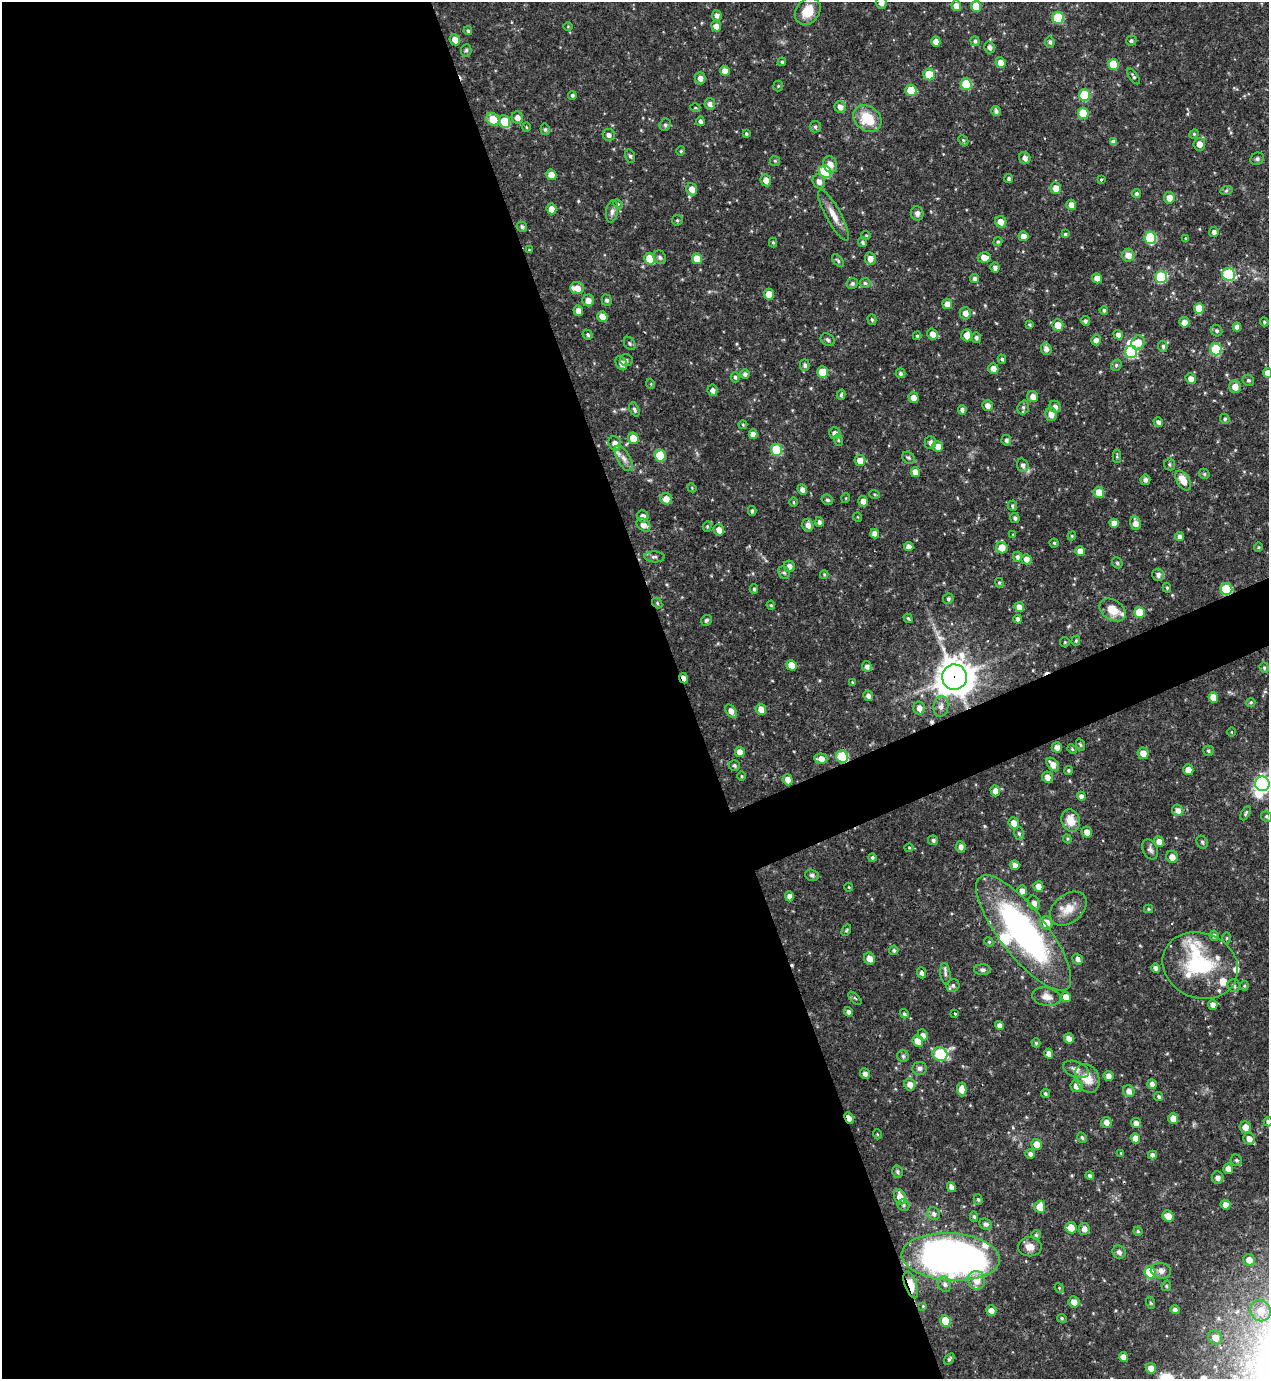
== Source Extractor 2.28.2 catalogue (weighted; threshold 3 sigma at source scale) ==
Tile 9 of 4 x 4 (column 1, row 3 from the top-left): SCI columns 150-1416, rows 1379-2755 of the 5497 x 5510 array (HDU 1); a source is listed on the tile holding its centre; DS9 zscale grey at full resolution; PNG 1271 x 1381 px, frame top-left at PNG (2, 2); each listed source drawn as its Kron ellipse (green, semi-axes under 4 px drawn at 4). Shown black and unused: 56% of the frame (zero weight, under 3 of 4 exposures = <1% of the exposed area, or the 3 px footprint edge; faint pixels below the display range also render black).
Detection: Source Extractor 2.28.2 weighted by HDU 2 'WHT'; one run over the whole footprint, this tile lists its part. Background 0.0571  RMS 0.0033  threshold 0.0148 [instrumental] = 3 sigma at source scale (4.5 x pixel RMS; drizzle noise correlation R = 1.50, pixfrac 1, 0.05/0.05 arcsec/px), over >= 5 px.
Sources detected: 403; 2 inside a brighter object's white glare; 3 cosmic-ray / hot-pixel residue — neither listed nor drawn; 10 inside a brighter listed object's ellipse — not listed separately; the other 388 listed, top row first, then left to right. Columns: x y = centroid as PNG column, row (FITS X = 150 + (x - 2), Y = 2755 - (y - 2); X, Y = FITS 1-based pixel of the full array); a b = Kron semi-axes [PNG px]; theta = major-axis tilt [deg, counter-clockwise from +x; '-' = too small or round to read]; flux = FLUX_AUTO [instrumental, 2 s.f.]
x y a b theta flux
881 3 6 5 - 1.8
956 6 5 5 - 2.4
976 6 5 5 - 6.3
808 11 15 11 54 6.5
717 16 5 4 - 1.3
1058 18 6 5 - 15
716 26 5 4 - 2.2
568 27 5 3 - 0.26
468 31 4 3 - 0.59
455 40 6 5 - 2.3
975 41 5 4 - 0.75
1131 41 5 5 - 0.68
936 42 5 4 - 2.2
1050 42 5 5 - 0.84
989 47 6 5 - 1.2
466 50 6 5 - 0.63
782 62 4 3 - 0.51
1000 63 5 5 - 2.4
1113 64 5 5 - 7.3
725 71 5 5 - 2
929 74 6 5 - 6.9
1133 76 9 3 -55 0.55
700 78 6 5 - 1.8
966 84 6 5 - 12
778 86 5 5 - 0.45
911 90 6 5 - 6.1
572 95 4 4 - 0.67
1084 95 6 5 - 13
710 104 6 5 - 1.3
840 107 6 5 - 2
695 108 5 3 - 0.35
996 111 5 4 - 1
1083 113 5 5 - 9.9
517 118 6 5 - 1.9
493 119 7 6 - 6.9
867 119 15 12 -39 9.5
700 121 4 4 - 0.99
505 122 6 5 - 8.9
665 125 6 5 - 0.78
526 127 5 3 - 0.35
815 127 5 5 - 0.73
545 129 6 4 -76 0.64
746 134 4 3 - 0.48
1194 134 5 4 - 0.42
609 135 6 6 - 1.5
963 140 6 4 -45 0.46
1113 142 4 4 - 1.4
1199 144 6 6 - 2.2
681 151 4 4 - 0.39
630 156 7 4 -74 0.79
1025 158 6 5 - 1.6
1257 159 7 6 - 0.75
775 161 5 5 - 0.5
830 164 8 6 -72 2.6
825 172 6 6 - 18
551 175 5 5 - 3.2
1009 178 4 4 - 0.67
766 180 6 5 - 2.2
1101 180 3 3 - 0.35
819 182 7 6 - 1.9
1056 188 6 5 - 3
692 189 6 5 - 2.5
1226 191 6 4 20 0.46
1136 193 4 4 - 0.72
1169 198 6 5 - 2.6
618 204 5 4 - 0.42
1071 205 5 5 - 2.4
551 209 5 5 - 2.6
612 212 11 6 81 1.3
917 213 7 6 - 1.3
833 215 29 7 -61 4
677 220 5 5 - 0.49
1001 222 6 5 - 2.6
522 227 5 4 - 0.7
1214 232 5 5 - 1.1
1065 234 4 4 - 0.47
866 235 5 3 - 0.31
1023 236 5 4 - 2.4
1150 238 6 5 - 20
1186 238 4 3 - 0.36
773 242 5 4 - 0.4
862 242 5 4 - 0.69
998 242 5 4 - 0.45
529 250 4 4 - 0.31
1128 255 6 6 - 2.6
660 257 7 6 - 0.94
984 257 6 5 - 3.1
870 258 6 5 - 2.4
650 259 6 5 - 7.9
697 259 5 5 - 4.7
838 261 8 4 -48 0.61
995 268 5 4 - 1.1
1229 274 7 6 - 23
1161 277 6 6 - 20
975 278 4 4 - 0.9
1097 278 5 5 - 2.2
852 283 5 5 - 0.77
865 283 5 5 - 0.57
577 288 7 6 - 2.9
769 294 5 5 - 3.9
588 300 6 6 - 2.3
607 300 6 5 - 0.81
947 304 5 5 - 2.8
1199 308 5 5 - 5.8
1104 310 4 4 - 0.63
578 311 5 4 - 2.2
965 313 6 5 - 2.1
602 316 5 5 - 2.7
872 320 5 4 - 0.56
1085 321 5 4 - 0.8
1184 322 5 5 - 2.3
1264 322 4 4 - 0.47
1030 325 4 4 - 0.5
1058 325 6 5 - 3.7
1237 327 4 4 - 1.8
1217 331 6 5 - 0.65
933 334 5 5 - 2.4
588 335 5 4 - 0.59
967 335 6 5 - 2.6
1118 335 5 4 - 1.4
917 336 4 3 - 0.49
976 338 5 4 - 0.85
828 340 7 6 - 0.72
1096 340 5 5 - 1.5
1138 342 7 6 - 4.2
630 343 7 5 -56 0.63
1163 346 5 4 - 0.71
1046 349 6 5 - 1.6
1216 349 6 6 - 18
1131 352 6 6 - 20
1002 359 4 3 - 0.63
626 360 6 5 - 0.76
621 363 7 5 -63 1.9
805 365 5 5 - 0.78
1116 365 6 5 - 0.65
993 368 5 5 - 2.5
822 372 6 5 - 6.4
900 373 5 5 - 0.69
1268 373 5 4 - 2.4
745 374 4 4 - 1
735 377 5 4 - 0.62
1191 378 5 5 - 1.9
1248 380 6 5 - 0.69
651 384 5 3 - 0.32
1235 387 6 6 - 3
713 390 6 5 - 1.4
841 395 5 4 - 0.55
1033 396 6 5 - 2.1
914 398 5 5 - 2.4
987 405 5 5 - 2
1023 407 7 5 70 0.78
1055 407 6 5 - 1.4
634 409 7 4 -65 0.78
962 410 5 4 - 1.1
1051 414 7 5 -77 2.7
1225 419 5 4 - 0.62
1158 422 5 4 - 1.1
743 425 4 4 - 0.36
835 433 6 5 - 1.5
753 434 5 4 - 2.2
633 438 6 5 - 4.4
838 440 6 3 -72 0.4
1006 440 5 5 - 0.77
615 443 7 6 - 2.2
930 443 6 5 - 1.1
938 446 5 5 - 2.3
777 450 6 5 - 13
660 456 6 5 - 9.5
1117 456 7 4 89 0.5
624 458 14 6 -60 2
908 458 7 5 -39 0.68
860 460 6 5 - 2.8
1169 464 6 5 - 0.58
1023 465 7 5 -70 1.3
915 472 5 4 - 2.4
1204 474 5 5 - 0.54
1145 480 5 5 - 0.99
1183 480 11 6 -59 3.8
692 488 5 3 - 0.29
802 489 5 4 - 1.4
1099 492 6 5 - 4.2
875 494 5 3 - 0.41
846 498 5 3 - 0.29
666 499 6 5 - 2.6
827 500 6 5 - 0.67
863 501 5 5 - 2.1
794 502 5 3 - 0.33
1012 506 5 5 - 0.55
752 511 5 4 - 0.58
643 516 6 5 - 1.8
858 517 5 3 - 0.25
1015 518 5 4 - 0.83
819 522 5 4 - 1
1114 523 5 4 - 2.3
1135 523 7 5 -78 2.3
643 525 8 5 -39 2.6
808 525 6 5 - 1.9
707 526 5 4 - 0.39
719 530 6 5 - 2.3
875 534 5 4 - 2.1
1013 534 4 3 - 0.32
1072 536 4 4 - 0.41
1179 536 4 4 - 1.1
1054 543 4 4 - 0.52
909 547 4 4 - 1.4
1258 547 4 3 - 0.34
1002 548 6 5 - 4.2
1080 551 5 4 - 2.5
654 557 10 5 -3 0.94
1017 557 5 4 - 0.82
1026 559 5 5 - 2.3
1117 563 6 5 - 0.43
789 566 6 5 - 1.7
784 573 7 5 -64 0.66
824 574 4 4 - 0.38
1158 575 6 6 - 1.3
999 583 5 4 - 0.44
1167 588 5 4 - 0.46
754 589 5 3 - 0.52
1226 589 6 5 - 15
948 599 5 5 - 0.69
657 603 6 4 -50 0.52
771 605 5 4 - 0.43
1019 607 5 4 - 2.2
1113 610 14 10 -33 5.1
1139 612 5 5 - 7.4
908 618 5 3 - 0.46
1018 619 4 4 - 1.3
706 620 6 5 - 0.63
1076 641 5 4 - 0.43
1065 642 5 4 - 0.38
791 665 5 5 - 4
867 666 5 4 - 1.2
1264 668 5 4 - 0.55
954 677 12 12 - 650
684 678 5 3 - 2.1
852 682 4 3 - 0.32
868 696 5 5 - 1.3
1213 697 5 5 - 3.4
1251 702 4 4 - 0.48
941 706 10 7 81 1.6
919 708 6 5 - 2.2
761 709 5 5 - 2.7
731 711 7 4 -55 2.4
1231 732 5 3 - 0.27
1080 745 6 4 -70 0.41
1057 747 5 5 - 1.6
1072 749 5 4 - 0.37
1208 751 5 5 - 0.55
740 752 5 4 - 2.2
1143 753 6 5 - 2.8
842 757 6 5 - 20
821 759 7 5 -6 2.3
1053 764 8 5 -49 2.4
734 765 5 5 - 0.61
1068 770 4 4 - 0.49
1188 770 5 5 - 2.3
741 776 5 3 - 0.31
1047 777 6 5 - 2.2
788 780 6 5 - 2.6
1262 784 7 7 - 99
995 791 5 4 - 2.2
1081 796 5 4 - 1.3
1178 810 6 5 - 1.7
1246 813 8 3 63 0.49
1267 816 6 5 - 0.65
1071 820 11 9 -73 4.3
1014 823 6 5 - 2.4
1087 832 5 5 - 2.2
1019 834 6 5 - 0.67
1067 839 4 4 - 0.38
933 840 5 4 - 0.76
1159 841 5 5 - 2
1202 842 7 5 -64 0.66
961 847 5 5 - 1.5
909 848 4 4 - 0.37
1150 850 10 7 -65 1.2
1172 857 6 5 - 2.5
872 858 4 4 - 0.58
1015 865 5 4 - 1.5
812 875 7 5 -19 0.8
1038 886 5 5 - 1.9
849 887 4 4 - 0.31
1022 891 5 5 - 1.7
789 896 5 4 - 1.5
1034 903 7 5 -67 1.6
1068 909 20 14 39 5.1
1148 909 4 4 - 0.41
1046 923 7 6 - 4.4
846 930 6 4 60 0.46
1024 933 71 23 -52 86
1214 936 5 4 - 0.81
1227 938 5 3 - 0.38
989 942 5 4 - 0.46
894 950 5 4 - 0.71
869 959 6 5 - 2.4
1078 959 5 5 - 1.4
1200 965 38 32 -23 26
1156 968 5 4 - 1.1
983 970 8 5 0 0.86
922 973 5 4 - 1
945 974 11 5 -82 0.99
953 986 7 6 - 0.89
1234 986 6 6 - 0.99
1244 986 4 4 - 0.41
1046 997 14 9 -9 2.7
1066 997 5 4 - 2.6
855 998 8 3 -45 0.44
1213 1005 5 4 - 1.6
848 1012 5 4 - 1.1
904 1014 5 4 - 0.61
955 1014 4 2 - 0.28
999 1026 5 4 - 1.7
923 1035 6 5 - 1.4
1069 1038 5 4 - 1.9
918 1041 6 5 - 4
1036 1043 4 4 - 0.5
940 1054 8 6 -22 17
1049 1054 5 4 - 2.2
903 1056 6 6 - 0.58
920 1068 7 6 - 1
1076 1069 13 8 -21 1.8
865 1074 5 5 - 1.3
1108 1076 5 5 - 1.6
1087 1078 15 11 -62 5.2
910 1084 6 5 - 2.3
1152 1084 5 4 - 1.3
1076 1086 6 6 - 2.6
962 1089 7 5 -88 2.7
1129 1091 6 5 - 1.6
1045 1094 4 3 - 0.62
1159 1097 5 4 - 0.61
849 1118 6 4 -65 2.3
1173 1118 5 5 - 3.1
1106 1122 5 5 - 1.9
1268 1122 5 4 - 0.91
1136 1123 5 4 - 1.6
1245 1127 6 6 - 2.4
877 1134 5 3 - 0.28
1082 1138 5 4 - 0.66
1135 1138 5 4 - 2.5
1249 1139 6 5 - 2.1
1037 1144 5 5 - 2.7
1121 1153 4 4 - 0.3
1030 1154 5 4 - 1.2
1152 1155 4 4 - 1.2
1236 1160 6 5 - 0.66
1228 1169 5 5 - 2.2
898 1172 6 5 - 0.76
1090 1176 4 4 - 0.73
1218 1178 6 5 - 1.5
951 1187 5 4 - 1.4
900 1197 8 5 -68 3.1
978 1199 5 4 - 0.55
903 1205 6 5 - 0.66
1225 1205 5 5 - 2
1040 1207 6 5 - 4.9
934 1214 6 6 - 0.92
1168 1216 6 5 - 3
974 1217 5 4 - 0.61
985 1224 6 5 - 1
1071 1228 6 5 - 4.3
1084 1229 6 5 - 1.8
1138 1231 4 4 - 0.44
1036 1235 5 5 - 0.61
1030 1247 12 9 1 2.7
1119 1252 7 6 - 1.1
951 1257 49 23 -4 210
1249 1260 6 5 - 2.5
1161 1271 10 8 -10 1.6
1150 1272 6 5 - 13
976 1280 9 8 - 4.3
945 1284 8 6 -72 1.2
911 1285 14 6 -70 6.9
1166 1286 5 5 - 0.51
1059 1288 5 4 - 0.36
1074 1302 6 5 - 2.5
1151 1303 6 4 -70 0.39
923 1306 4 4 - 0.3
991 1310 5 5 - 1.8
1175 1310 5 4 - 1.1
1260 1311 11 10 - 5.4
1062 1318 5 4 - 0.41
946 1321 6 5 - 9.7
1215 1338 7 6 - 3
1123 1357 5 4 - 2.3
949 1359 6 3 55 0.61
1151 1368 5 5 - 2.5
Overlapping masked pixels (flux is a lower limit): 7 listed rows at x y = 1226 589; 954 677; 684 678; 842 757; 1024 933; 849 1118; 911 1285
Isophote crosses this tile's border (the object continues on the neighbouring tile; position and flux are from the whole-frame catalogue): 4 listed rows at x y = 881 3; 1268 373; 1262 784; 1268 1122